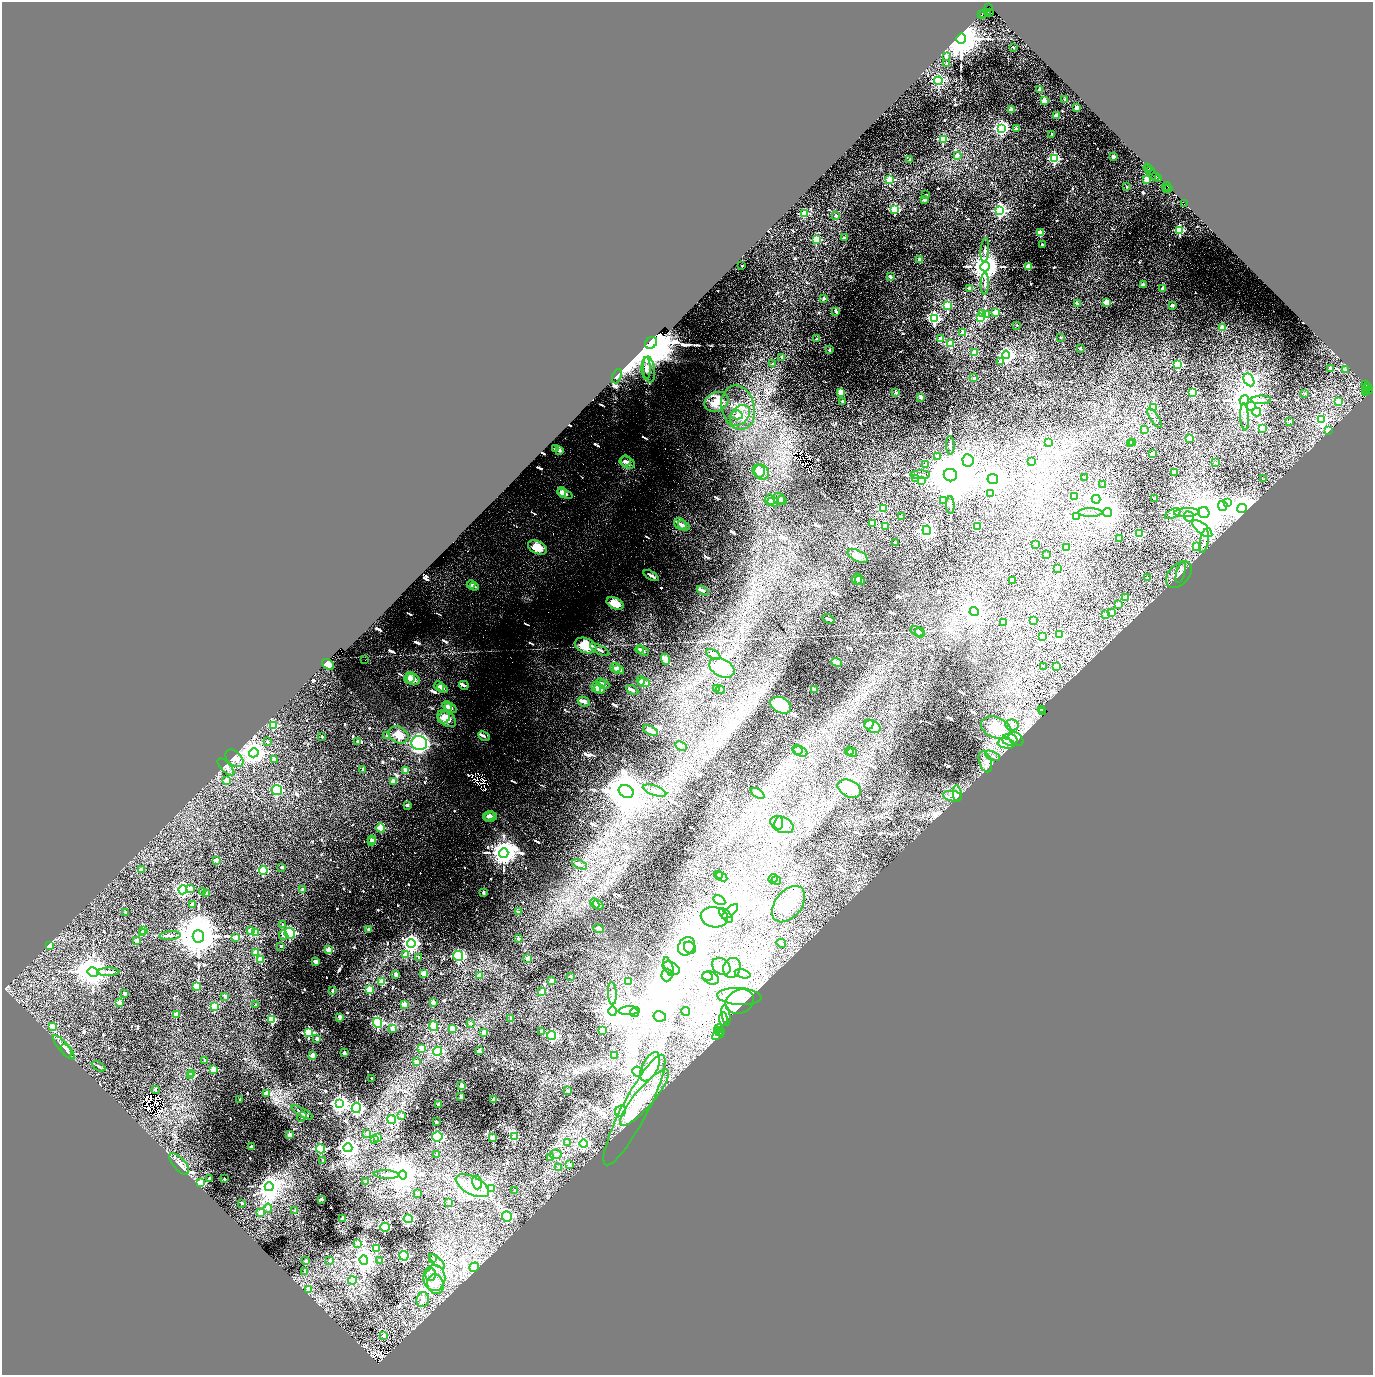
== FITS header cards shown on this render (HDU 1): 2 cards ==
NAXIS1  =                 2742
NAXIS2  =                 2745

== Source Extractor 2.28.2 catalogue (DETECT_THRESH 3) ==
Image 2742 x 2745 px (HDU 1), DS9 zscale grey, zoomed out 1/2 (1 PNG px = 2 x 2 image px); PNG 1375 x 1377 px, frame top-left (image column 2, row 2745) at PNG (2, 2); each listed source drawn as its Kron ellipse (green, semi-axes under 4 px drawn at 4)
Background 0.299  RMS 0.038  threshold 0.115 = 3 sigma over >= 5 px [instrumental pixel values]
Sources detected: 1257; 127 cannot appear on this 1/2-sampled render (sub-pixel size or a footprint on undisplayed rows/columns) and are neither listed nor drawn; of the other 1130, the 500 brightest by FLUX_AUTO listed and drawn (630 fainter detections omitted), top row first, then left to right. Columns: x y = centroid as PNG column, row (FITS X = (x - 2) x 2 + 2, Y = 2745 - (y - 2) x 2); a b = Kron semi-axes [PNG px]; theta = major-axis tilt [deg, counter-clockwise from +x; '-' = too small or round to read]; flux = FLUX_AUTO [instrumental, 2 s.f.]
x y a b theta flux
989 8 2 1 - 27
983 13 2 1 - 240
987 13 3 2 - 58
990 13 2 2 - 120
982 15 4 1 - 78
961 38 5 4 - 36000
1013 47 2 2 - 20
946 57 4 2 - 18
947 63 2 2 - 23
938 81 4 3 - 1100
1040 90 2 2 - 110
1065 99 2 2 - 32
1044 100 2 2 - 180
1077 107 2 2 - 85
1011 109 2 2 - 94
1057 116 2 2 - 140
1001 128 4 4 - 1800
1017 129 2 2 - 54
1052 134 2 2 - 22
943 139 3 3 - 310
957 155 2 2 - 46
1114 157 2 2 - 66
1054 158 4 3 - 930
910 160 2 2 - 28
1147 167 2 2 - 210
1149 168 2 1 - 330
1151 170 2 2 - 260
1156 176 4 2 - 150
1159 178 2 1 - 130
890 180 3 3 - 390
1147 180 4 2 - 200
1167 186 4 2 - 73
1127 187 2 2 - 24
1167 188 2 1 - 100
1169 188 2 1 - 83
926 195 2 2 - 24
924 200 3 2 - 28
1184 203 3 2 - 82
895 209 3 3 - 630
1000 210 4 4 - 1400
805 214 3 3 - 370
836 216 2 2 - 32
1180 230 3 3 - 650
1040 233 3 2 - 250
845 238 2 2 - 55
816 240 3 3 - 370
1042 244 2 2 - 20
985 250 12 3 86 21
920 260 3 2 - 76
742 266 2 2 - 19
1029 266 3 2 - 250
985 267 5 4 - 15000
890 277 2 2 - 65
985 283 11 3 89 24
1143 284 2 2 - 51
969 288 2 2 - 79
1162 288 2 2 - 32
824 298 2 2 - 51
1106 302 2 2 - 230
1077 303 2 2 - 54
1172 305 2 2 - 53
947 306 3 3 - 300
836 311 2 2 - 66
996 312 2 2 - 170
982 314 3 3 - 99
987 314 4 3 - 42
934 318 4 3 - 1300
981 318 3 3 - 440
1017 325 2 2 - 20
1222 328 3 2 - 220
963 332 2 2 - 73
1060 337 2 2 - 41
817 339 2 2 - 32
941 339 2 2 - 120
651 343 7 5 39 79000
950 343 3 3 - 200
1080 348 2 2 - 39
829 350 2 2 - 42
974 353 3 2 - 170
1006 355 4 4 - 2500
782 357 2 2 - 29
1000 362 2 2 - 32
773 364 2 2 - 22
1178 365 3 3 - 510
646 368 11 4 -90 32
1331 368 2 2 - 130
649 370 13 6 -82 42
1345 370 2 2 - 32
617 376 7 4 67 24
974 378 2 2 - 35
1249 380 7 4 -60 2400
1365 385 2 2 - 140
1367 387 2 1 - 60
1366 389 2 1 - 29
1369 390 2 1 - 100
1367 391 3 1 - 100
841 392 2 2 - 170
1193 392 3 3 - 660
896 393 2 2 - 57
1305 393 2 2 - 24
1366 393 2 2 - 270
921 397 2 2 - 120
1244 400 5 4 - 16000
1261 400 10 3 1 26
842 401 2 2 - 18
1339 401 2 2 - 140
717 402 12 9 26 150
1251 406 4 3 - 220
738 408 22 16 -74 170
1154 408 3 3 - 350
1257 412 4 4 - 330
737 415 5 4 - 20
740 415 12 8 47 78
1244 417 13 4 -87 32
1154 418 11 3 -56 18
1322 420 4 4 - 800
1290 421 2 2 - 45
1262 428 3 3 - 360
1145 430 3 2 - 30
1329 430 3 2 - 120
1189 439 3 2 - 120
1048 443 2 2 - 46
1131 443 3 2 - 110
1133 443 2 2 - 71
950 445 9 3 -88 21
556 449 3 3 - 20
559 450 4 3 - 31
1153 454 2 2 - 55
938 456 2 2 - 66
968 460 6 5 - 2200
625 461 6 5 - 31
1031 461 2 2 - 48
628 463 7 5 -35 44
1216 463 2 2 - 45
925 464 2 2 - 20
759 471 7 6 - 63
762 472 8 7 - 86
1174 472 2 2 - 36
920 475 10 4 0 27
950 475 6 6 - 69000
1085 478 2 2 - 35
915 479 2 2 - 72
993 479 5 5 - 8200
1264 479 2 2 - 27
921 480 2 2 - 160
1103 484 2 2 - 22
562 492 5 4 - 29
565 494 8 4 -22 55
991 494 4 3 - 200
1075 496 2 2 - 180
779 498 6 5 - 31
1096 499 4 4 - 3300
1155 499 2 2 - 31
770 500 5 5 - 31
782 500 5 3 - 25
944 500 3 2 - 79
773 502 6 4 -19 44
1227 502 4 3 - 380
950 505 9 3 -87 20
1223 506 5 4 - 2600
883 508 3 3 - 280
1242 508 5 4 - 15000
1187 512 12 4 3 48
1204 512 5 5 - 28000
1090 513 12 3 0 21
1107 513 4 4 - 9200
1173 514 8 4 25 27
1077 516 3 3 - 660
901 517 2 2 - 33
1189 517 5 4 - 22
873 523 2 2 - 110
680 524 7 5 -46 38
684 526 6 4 -32 34
977 526 3 2 - 210
885 527 2 2 - 150
1202 529 12 5 -37 2300
927 530 5 4 - 2600
1139 534 3 3 - 460
1119 538 2 2 - 66
1204 541 12 4 79 38
895 543 2 2 - 29
1036 544 2 2 - 34
1196 546 3 3 - 82
537 548 10 6 -25 170
1066 548 3 3 - 290
1046 555 2 2 - 140
858 556 11 5 -26 100
1057 569 2 2 - 87
1181 573 11 4 76 24
1179 574 15 10 47 49
651 576 8 2 -31 31
1148 578 3 2 - 36
857 579 5 5 - 36
860 581 5 4 - 47
1012 581 2 2 - 110
471 585 4 4 - 19
474 586 5 3 - 22
703 591 6 4 -30 23
1126 598 2 2 - 36
615 603 9 5 -25 150
1118 604 2 2 - 85
974 612 4 4 - 4600
1111 613 2 2 - 48
1106 614 2 2 - 140
828 619 6 2 -26 23
1033 621 2 2 - 88
1004 622 3 3 - 330
917 631 7 4 -29 24
920 633 5 4 - 20
1059 635 4 3 - 410
1042 637 3 3 - 420
586 646 11 7 -22 250
640 649 4 3 - 19
600 650 11 3 -28 25
643 651 6 4 -30 26
713 655 8 4 -28 25
665 659 6 4 -66 48
365 660 2 1 - 26
837 662 6 3 -19 26
328 664 6 4 -36 59
1044 666 2 2 - 23
1056 666 2 2 - 27
615 668 5 4 - 32
722 668 13 9 -26 410
619 670 6 4 -18 32
410 678 6 5 - 40
413 679 6 5 - 56
641 681 5 4 - 29
601 683 5 4 - 20
644 683 6 4 -21 44
604 684 5 3 - 21
464 685 5 3 - 20
439 686 5 4 - 19
596 687 6 5 - 37
442 688 6 3 -41 31
717 688 3 3 - 19
600 689 5 4 - 46
632 690 7 4 -31 22
720 690 4 3 - 26
815 690 4 3 - 27
584 702 6 4 -26 26
781 705 11 7 -28 510
447 706 5 4 - 28
450 708 6 4 -34 36
1042 710 2 1 - 23
1043 712 3 2 - 71
444 718 6 5 - 66
447 719 10 6 -41 120
869 725 5 3 - 39
1012 725 6 5 - 35
273 726 4 4 - 180
872 726 9 5 -30 150
996 728 15 10 -23 310
650 730 8 3 -25 54
387 735 3 2 - 18
399 735 10 8 -29 150
484 736 6 4 -27 24
322 737 2 2 - 20
1016 739 8 6 -38 34
1010 740 7 6 - 50
358 741 2 2 - 27
267 742 3 2 - 24
419 743 8 7 - 2100
1006 744 8 5 -9 40
681 746 6 4 -28 25
797 750 5 5 - 24
800 751 7 4 -22 30
849 751 4 3 - 20
852 752 5 4 - 26
254 753 4 4 - 7100
993 756 8 4 -25 25
234 758 10 7 -42 54
274 760 3 2 - 44
985 762 11 6 -73 50
226 767 11 5 -47 37
363 770 2 2 - 29
405 770 3 3 - 64
226 781 3 3 - 72
393 782 3 2 - 58
849 789 12 8 -25 290
277 790 5 5 - 430
626 791 8 6 -25 25000
654 791 12 5 -19 33
758 793 7 3 -29 20
957 794 8 4 -84 26
952 796 10 5 -9 38
407 805 2 2 - 32
489 816 5 4 - 22
490 817 7 4 15 29
779 823 7 2 81 52
782 825 12 7 -23 170
381 828 4 3 - 220
372 840 4 3 - 92
372 842 3 2 - 41
504 853 5 4 - 14000
216 860 3 2 - 56
580 864 8 4 -24 21
282 867 2 2 - 23
141 870 3 3 - 41
263 870 4 4 - 240
718 875 4 4 - 28
722 877 6 4 -30 59
773 879 5 3 - 41
776 880 5 4 - 57
190 889 4 3 - 38
183 890 4 4 - 1600
302 890 3 2 - 37
203 891 3 2 - 19
483 892 3 2 - 33
207 893 3 2 - 54
719 900 6 4 -28 22
595 903 6 3 -64 25
789 904 21 13 52 130
192 905 2 2 - 29
598 905 6 3 -35 35
125 912 2 2 - 22
518 912 2 2 - 19
730 912 10 4 42 47
726 915 8 4 -47 35
714 917 14 10 -12 100
283 925 3 2 - 21
599 929 6 4 -23 26
250 930 3 3 - 53
369 930 3 3 - 25
144 931 3 3 - 56
142 932 2 2 - 20
256 932 3 3 - 56
290 933 5 5 - 480
170 935 10 3 4 20
283 935 4 3 - 33
198 936 6 5 - 44000
236 937 3 3 - 48
518 939 2 2 - 20
137 941 3 2 - 66
411 943 4 4 - 3200
781 943 5 3 - 23
49 946 3 3 - 78
281 946 2 2 - 28
686 946 10 8 58 85
690 948 6 5 - 58
329 950 3 3 - 140
256 953 3 3 - 92
406 954 4 3 - 87
458 956 5 5 - 770
419 957 3 2 - 26
528 958 3 3 - 89
261 960 3 3 - 90
316 962 3 2 - 61
668 966 10 4 -69 36
721 966 10 7 -35 42
671 968 9 5 -27 45
732 968 10 8 64 51
93 972 5 4 - 16000
108 972 11 3 1 19
424 974 3 3 - 79
743 974 8 3 -16 21
396 975 2 2 - 47
667 975 6 5 - 28
479 976 3 3 - 65
570 976 3 2 - 28
707 976 5 3 - 36
711 978 9 6 -25 94
551 981 3 2 - 56
382 982 4 3 - 120
629 982 4 3 - 150
196 986 3 3 - 110
369 989 3 3 - 290
332 991 3 2 - 21
542 991 3 3 - 61
125 993 2 2 - 28
612 993 11 3 -87 19
225 996 3 2 - 30
739 997 22 8 -4 100
740 1002 15 11 27 110
119 1003 3 2 - 74
433 1003 3 2 - 46
404 1004 3 3 - 55
256 1005 2 2 - 19
214 1007 4 3 - 140
613 1011 5 4 - 15000
629 1011 10 3 2 25
686 1011 4 3 - 28
634 1012 5 3 - 20
176 1015 3 3 - 60
726 1015 10 3 -80 23
660 1016 6 5 - 27
340 1017 3 2 - 62
511 1018 3 3 - 27
723 1019 7 4 -86 20
272 1020 4 4 - 180
377 1023 5 4 - 780
470 1023 3 2 - 27
53 1026 3 3 - 50
434 1026 5 4 - 150
719 1028 4 2 - 65
393 1029 4 3 - 51
452 1029 3 3 - 64
602 1030 3 3 - 150
542 1031 3 3 - 55
718 1031 3 2 - 84
308 1032 4 4 - 520
484 1032 3 3 - 56
719 1033 2 2 - 140
718 1034 7 2 34 47
552 1036 4 4 - 730
317 1039 3 3 - 47
64 1047 15 5 -49 39
422 1048 3 3 - 87
66 1051 7 4 -62 34
438 1051 4 4 - 420
479 1051 3 2 - 39
344 1053 3 2 - 37
313 1055 3 3 - 66
615 1055 3 3 - 62
205 1060 2 2 - 35
416 1062 3 3 - 34
99 1066 7 2 -31 21
650 1067 16 8 63 85
213 1070 3 3 - 140
637 1072 5 5 - 760
192 1073 3 3 - 25
191 1076 3 3 - 100
372 1079 2 2 - 21
462 1086 3 2 - 68
155 1090 2 2 - 25
568 1091 2 2 - 33
266 1093 3 3 - 68
461 1097 2 2 - 32
644 1098 36 9 50 210
240 1100 2 2 - 19
494 1100 3 3 - 68
340 1104 4 3 - 5600
439 1105 3 2 - 52
356 1108 5 4 - 1500
634 1110 62 13 63 370
620 1111 6 5 - 32
302 1112 12 2 -29 59
402 1116 3 3 - 25
302 1117 5 3 - 19
392 1119 4 4 - 240
436 1122 2 2 - 22
367 1133 4 3 - 41
289 1135 3 2 - 52
437 1136 5 5 - 670
377 1137 3 3 - 73
515 1137 3 3 - 140
493 1138 3 3 - 91
375 1139 3 3 - 24
568 1143 4 3 - 32
584 1144 4 4 - 680
251 1147 3 2 - 38
348 1148 4 4 - 4400
320 1149 4 4 - 450
437 1154 2 2 - 20
556 1154 6 5 - 24
550 1158 3 3 - 47
323 1160 2 2 - 28
179 1164 13 6 -49 36
569 1165 2 2 - 35
559 1168 3 3 - 45
386 1175 12 4 -3 27
403 1175 4 4 - 12000
209 1178 2 2 - 27
224 1179 2 2 - 20
366 1182 3 2 - 44
477 1182 7 5 -76 51
201 1183 3 3 - 170
472 1186 18 8 -28 160
269 1187 4 4 - 6600
491 1189 3 3 - 46
515 1191 2 2 - 21
418 1194 3 3 - 33
321 1199 3 2 - 24
242 1203 2 2 - 29
449 1203 3 2 - 39
268 1208 5 3 - 36
295 1211 3 3 - 33
261 1212 3 3 - 80
507 1216 5 5 - 210
343 1219 3 2 - 52
408 1219 4 4 - 750
385 1227 5 4 - 390
357 1243 3 3 - 41
377 1248 4 4 - 210
404 1256 5 4 - 630
432 1259 4 3 - 34
330 1260 2 2 - 26
364 1260 5 4 - 5600
380 1260 3 3 - 23
306 1261 3 2 - 37
437 1261 10 3 -42 23
474 1267 5 4 - 81
305 1271 3 3 - 32
430 1275 6 5 - 31
434 1278 13 11 89 130
352 1280 4 4 - 140
436 1284 10 8 -72 68
308 1290 4 3 - 54
423 1300 7 6 - 29
384 1336 3 3 - 63
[630 fainter detections neither listed nor drawn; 127 sub-pixel or undisplayed-footprint detections neither listed nor drawn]